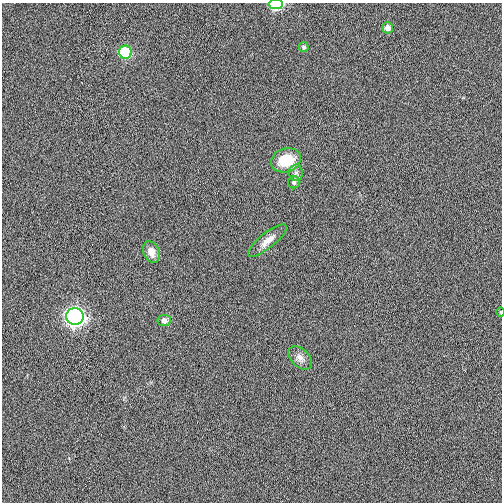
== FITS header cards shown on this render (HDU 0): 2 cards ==
NAXIS1  =                  500
NAXIS2  =                  500

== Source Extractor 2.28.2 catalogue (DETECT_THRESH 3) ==
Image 500 x 500 px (HDU 0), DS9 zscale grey, 1 PNG px = 1 image px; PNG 504 x 504 px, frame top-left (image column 1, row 500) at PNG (2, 3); each listed source drawn as its Kron ellipse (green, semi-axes under 4 px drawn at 4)
Background 0.00275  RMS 0.045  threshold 0.136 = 3 sigma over >= 5 px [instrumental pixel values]
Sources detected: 13; all 13 listed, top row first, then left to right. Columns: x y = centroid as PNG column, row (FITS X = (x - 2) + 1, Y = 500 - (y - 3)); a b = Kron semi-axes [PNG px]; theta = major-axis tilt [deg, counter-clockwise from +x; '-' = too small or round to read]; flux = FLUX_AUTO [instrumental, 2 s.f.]
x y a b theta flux
276 4 7 5 0 170
388 28 5 5 - 18
304 47 5 4 - 8.4
125 52 6 6 - 150
286 160 15 11 19 98
296 173 8 7 - 10
294 182 6 6 - 8.4
267 241 24 7 39 31
151 252 11 7 -67 28
501 312 4 3 - 2.8
75 316 8 8 - 1300
164 321 7 5 8 20
300 358 14 9 -43 20
At the frame edge (FLAGS 8, measured only in part): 2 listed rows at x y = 276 4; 501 312